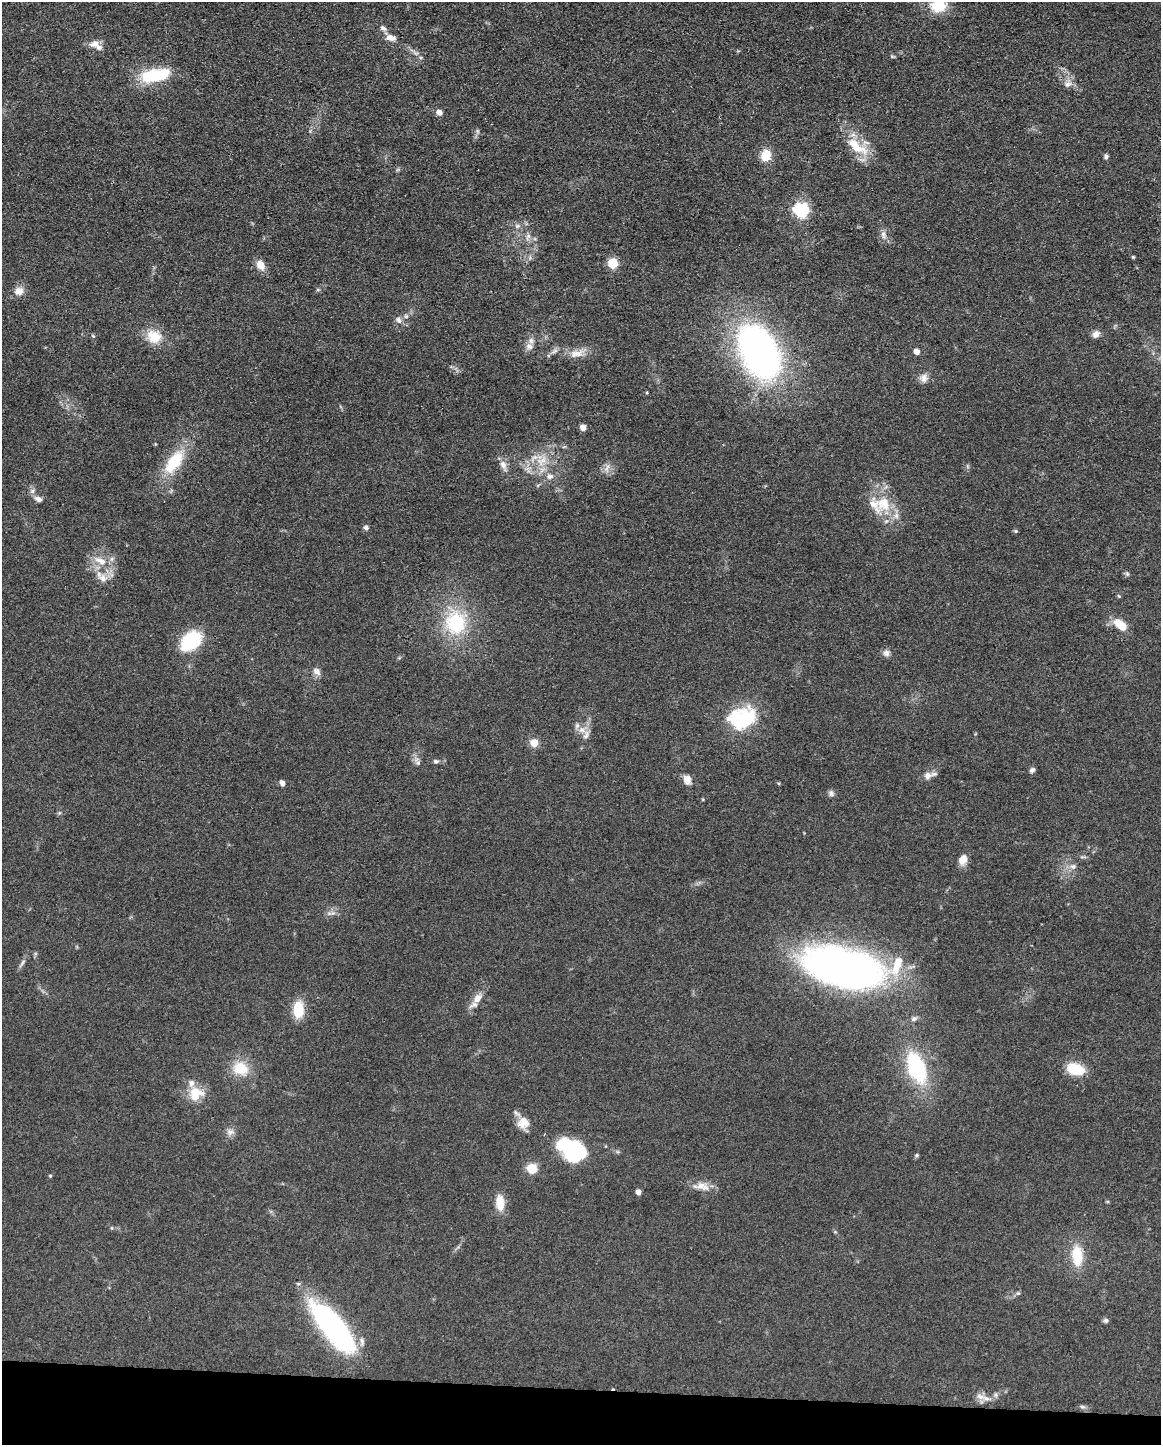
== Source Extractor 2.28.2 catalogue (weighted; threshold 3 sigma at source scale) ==
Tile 11 of 4 x 3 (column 3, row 3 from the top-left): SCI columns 2321-3479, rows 223-1665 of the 4640 x 4662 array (HDU 1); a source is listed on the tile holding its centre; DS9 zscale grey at full resolution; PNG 1163 x 1447 px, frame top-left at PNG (2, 2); no overlay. Shown black and unused: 4% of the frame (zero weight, under 3 of 4 exposures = <1% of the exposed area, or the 3 px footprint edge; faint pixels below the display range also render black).
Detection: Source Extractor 2.28.2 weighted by HDU 2 'WHT'; one run over the whole footprint, this tile lists its part. Background 0.0779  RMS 0.006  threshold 0.0271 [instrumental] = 3 sigma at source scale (4.5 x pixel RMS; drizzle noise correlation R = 1.50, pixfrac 1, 0.05/0.05 arcsec/px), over >= 5 px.
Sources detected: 103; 3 inside a brighter object's white glare — not listed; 11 inside a brighter listed object's ellipse — not listed separately; the other 89 listed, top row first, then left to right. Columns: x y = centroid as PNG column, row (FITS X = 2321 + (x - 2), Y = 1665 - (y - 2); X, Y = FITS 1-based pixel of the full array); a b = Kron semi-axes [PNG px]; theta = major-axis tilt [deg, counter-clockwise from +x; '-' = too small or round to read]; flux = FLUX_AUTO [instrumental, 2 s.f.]
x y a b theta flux
938 6 18 14 2 16
383 28 10 6 -32 2.1
391 38 14 8 -8 4.1
95 44 14 8 18 4.5
416 53 11 5 -14 2.1
892 56 7 3 -19 0.69
155 75 34 14 11 33
1068 84 12 8 20 3.5
439 112 5 5 - 4.9
857 148 33 14 -21 16
766 155 14 11 66 9.7
1106 156 6 5 - 1.5
801 210 7 6 - 140
517 226 8 6 -19 1.8
883 235 13 7 -75 3.2
1133 257 5 4 - 0.69
613 263 6 5 - 38
261 265 11 8 -60 6.8
318 290 5 5 - 0.87
19 291 11 10 - 5.2
406 316 6 5 - 1.2
398 320 10 7 -57 2.7
1096 334 10 8 36 3.2
93 336 6 4 -45 0.7
154 336 21 18 -22 13
529 346 11 10 - 3.9
554 351 11 5 26 2.1
759 351 51 31 -64 270
917 352 5 4 - 5.3
577 353 23 10 14 7.2
924 378 12 10 77 3.9
583 427 5 5 - 5.5
542 461 18 10 48 10
174 462 31 14 55 27
503 465 18 8 -65 4.3
607 468 16 7 67 3.5
550 476 11 8 11 3.4
38 499 10 6 -20 3
883 503 28 22 55 20
366 527 7 6 - 1.7
1016 531 6 5 - 0.79
100 561 22 10 -23 9.3
1127 574 7 5 -68 1.1
103 578 15 11 -23 6
1119 596 5 4 - 0.74
456 623 32 28 -84 43
1120 625 14 8 -41 14
190 641 25 17 43 34
886 653 9 8 - 2.8
317 671 13 9 -44 3.1
742 717 34 24 49 30
577 726 8 6 73 1.9
586 735 15 8 71 4
534 743 7 6 - 9.8
436 761 7 5 -5 1.3
418 763 9 6 -60 2.1
1032 770 8 6 43 1.6
927 776 11 10 - 4
687 780 9 7 -75 5.7
282 783 7 5 -68 2.3
831 793 9 7 -37 1.9
963 859 12 9 71 5.9
1073 866 10 8 -12 3
329 913 7 4 0 1.5
22 963 14 4 57 2
844 967 86 37 -12 290
478 998 14 9 49 5.4
298 1009 17 11 -90 16
914 1019 9 5 18 1.7
916 1067 38 19 -68 52
241 1068 24 19 -27 15
1076 1069 20 11 -16 18
196 1094 21 19 45 13
523 1123 17 14 -61 7.5
230 1132 11 9 1 3.2
571 1153 28 19 56 34
917 1155 5 5 - 0.85
532 1169 5 5 - 42
50 1176 4 4 - 0.65
701 1186 14 10 24 5.7
638 1192 5 4 - 4.5
500 1203 20 10 -86 9.3
112 1228 6 3 -71 0.65
1077 1256 22 11 -85 19
1018 1293 6 5 - 1
1106 1320 7 6 - 1.4
333 1328 61 20 -51 130
980 1397 15 9 -21 4.9
1082 1407 7 6 - 1.4
Isophote crosses this tile's border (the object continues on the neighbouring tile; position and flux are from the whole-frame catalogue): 1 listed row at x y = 938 6